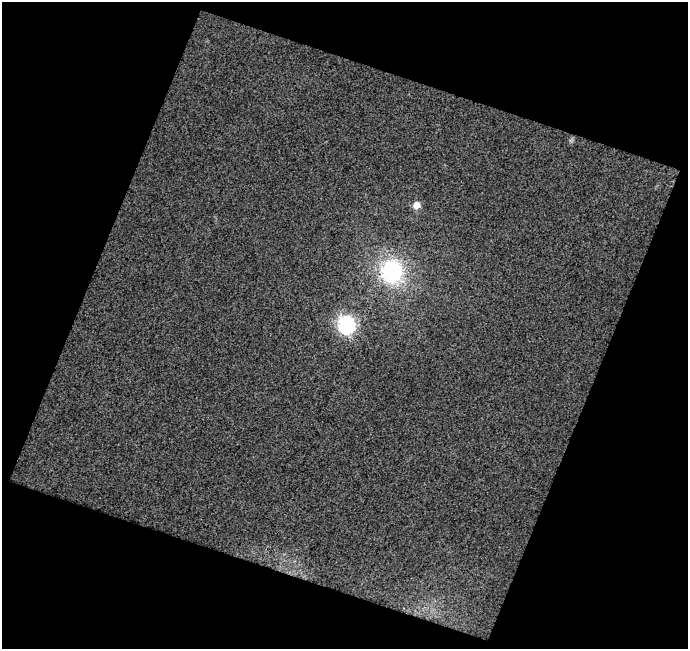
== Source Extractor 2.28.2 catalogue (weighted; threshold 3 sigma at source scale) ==
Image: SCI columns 1-686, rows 28-674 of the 687 x 701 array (HDU 1 of 3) = the unmasked area's bounding box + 8 px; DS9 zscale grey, full resolution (1 PNG px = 1 image px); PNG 690 x 651 px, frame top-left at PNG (2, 2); no overlay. Shown black and unused: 42% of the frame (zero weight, under 3 of 4 exposures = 3% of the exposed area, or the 3 px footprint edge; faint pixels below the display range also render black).
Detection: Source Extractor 2.28.2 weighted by HDU 2 'WHT'. Background 0.0181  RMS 0.015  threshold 0.0665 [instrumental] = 3 sigma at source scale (4.5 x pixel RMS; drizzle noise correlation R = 1.50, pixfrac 1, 0.0396/0.0396 arcsec/px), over >= 5 px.
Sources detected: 3; all 3 listed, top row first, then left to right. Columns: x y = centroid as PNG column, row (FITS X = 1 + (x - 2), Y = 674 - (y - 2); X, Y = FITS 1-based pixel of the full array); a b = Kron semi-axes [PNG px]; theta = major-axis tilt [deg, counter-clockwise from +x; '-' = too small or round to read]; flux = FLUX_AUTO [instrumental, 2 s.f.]
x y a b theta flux
416 205 9 8 - 9.9
392 272 29 26 -81 130
346 325 8 8 - 260